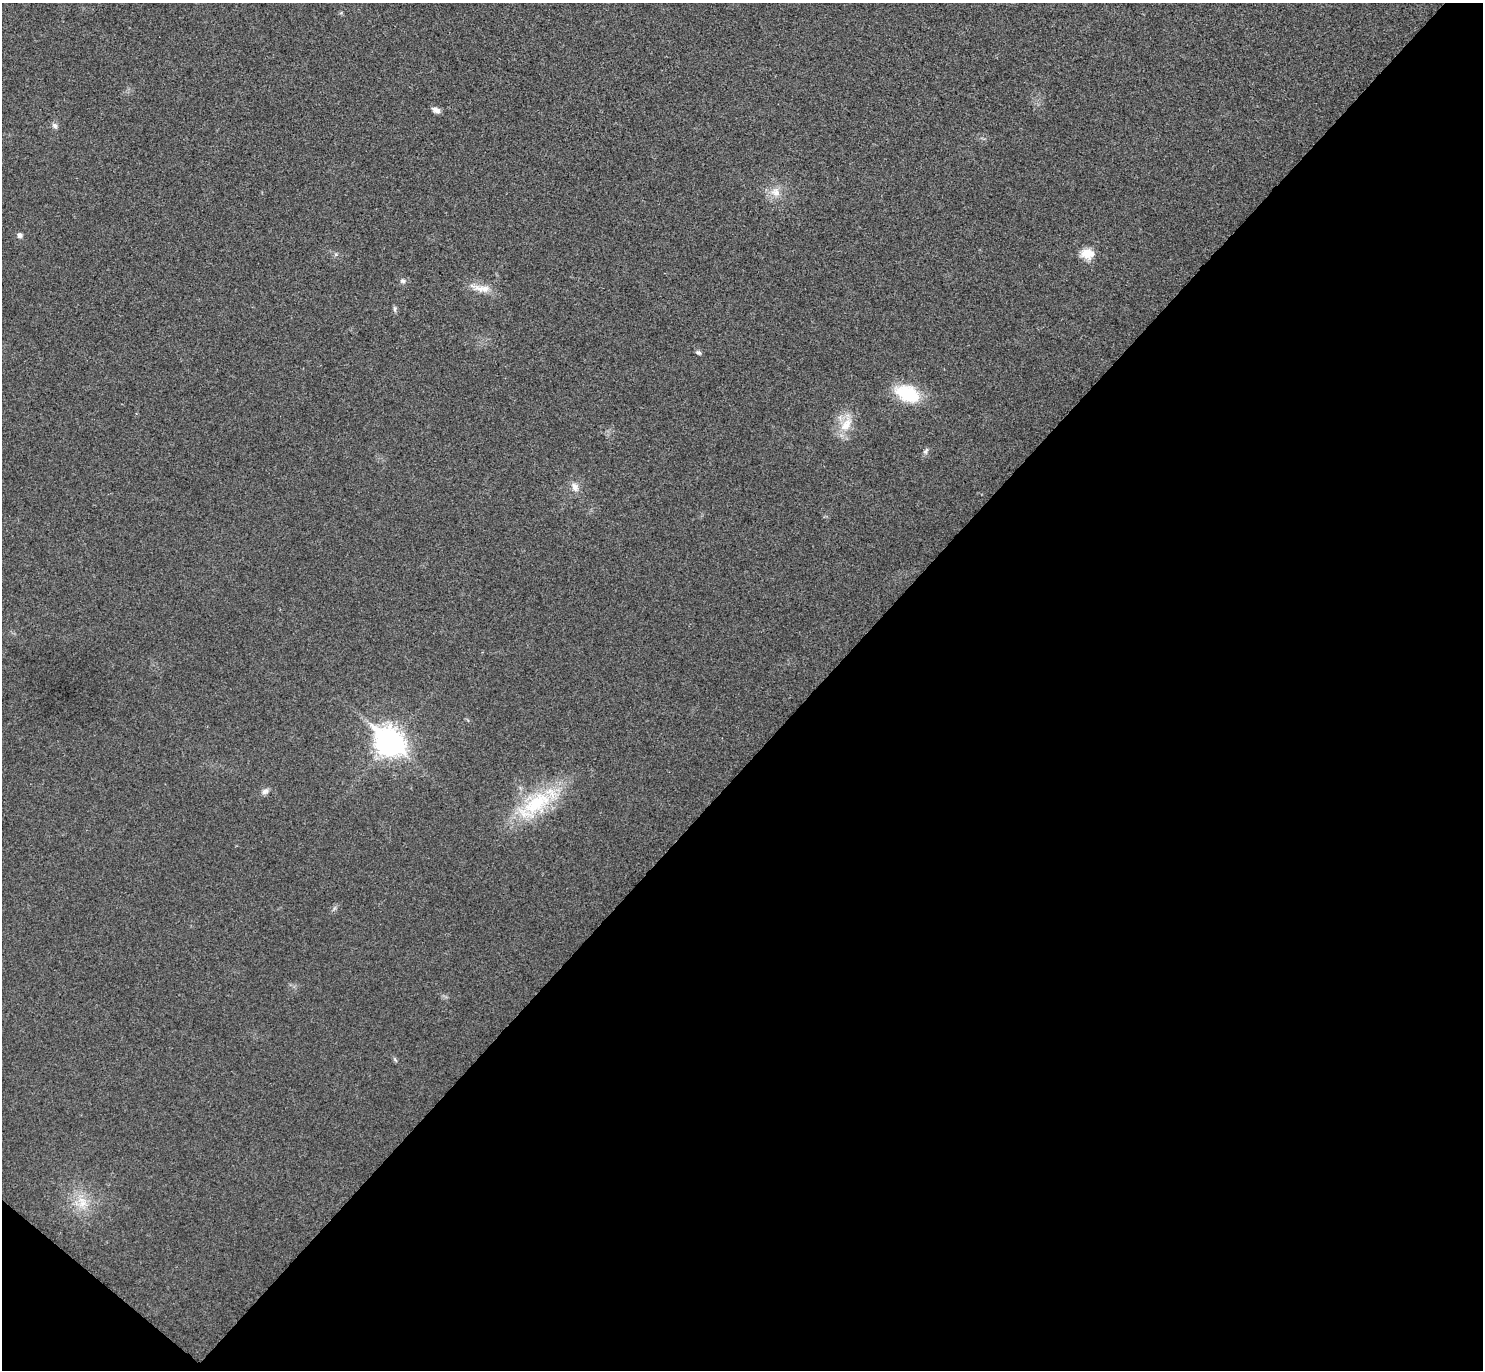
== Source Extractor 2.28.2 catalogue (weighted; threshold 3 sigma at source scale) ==
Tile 15 of 4 x 4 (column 3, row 4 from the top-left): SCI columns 3002-4482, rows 201-1568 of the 6006 x 6014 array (HDU 1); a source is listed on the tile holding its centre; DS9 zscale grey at full resolution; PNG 1485 x 1372 px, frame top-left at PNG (2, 3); no overlay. Shown black and unused: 46% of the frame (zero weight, under 3 of 4 exposures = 6% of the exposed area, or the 3 px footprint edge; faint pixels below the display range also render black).
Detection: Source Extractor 2.28.2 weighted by HDU 2 'WHT'; one run over the whole footprint, this tile lists its part. Background 0.0286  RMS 0.0055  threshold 0.0246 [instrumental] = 3 sigma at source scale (4.5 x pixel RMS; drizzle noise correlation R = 1.50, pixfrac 1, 0.05/0.05 arcsec/px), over >= 5 px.
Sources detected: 17; all 17 listed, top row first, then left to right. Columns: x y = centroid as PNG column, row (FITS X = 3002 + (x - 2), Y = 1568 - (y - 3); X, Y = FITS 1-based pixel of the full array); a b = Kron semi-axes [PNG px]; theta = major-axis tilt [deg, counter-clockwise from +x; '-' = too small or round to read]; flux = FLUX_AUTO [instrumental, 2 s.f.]
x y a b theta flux
436 110 10 6 -25 2.5
55 125 8 6 -45 1.6
776 192 13 12 - 5.6
19 235 5 5 - 2.2
1087 254 17 12 -4 7.1
403 281 7 6 - 1.3
481 288 31 8 -10 6.9
395 309 9 4 -86 1.1
698 353 8 5 -29 1
908 394 29 17 -24 24
846 425 23 12 51 9.6
926 451 11 4 48 1.2
575 487 12 8 -63 3.4
390 742 11 9 -41 590
265 791 10 6 25 2
537 803 46 22 35 39
83 1204 13 11 65 7.1